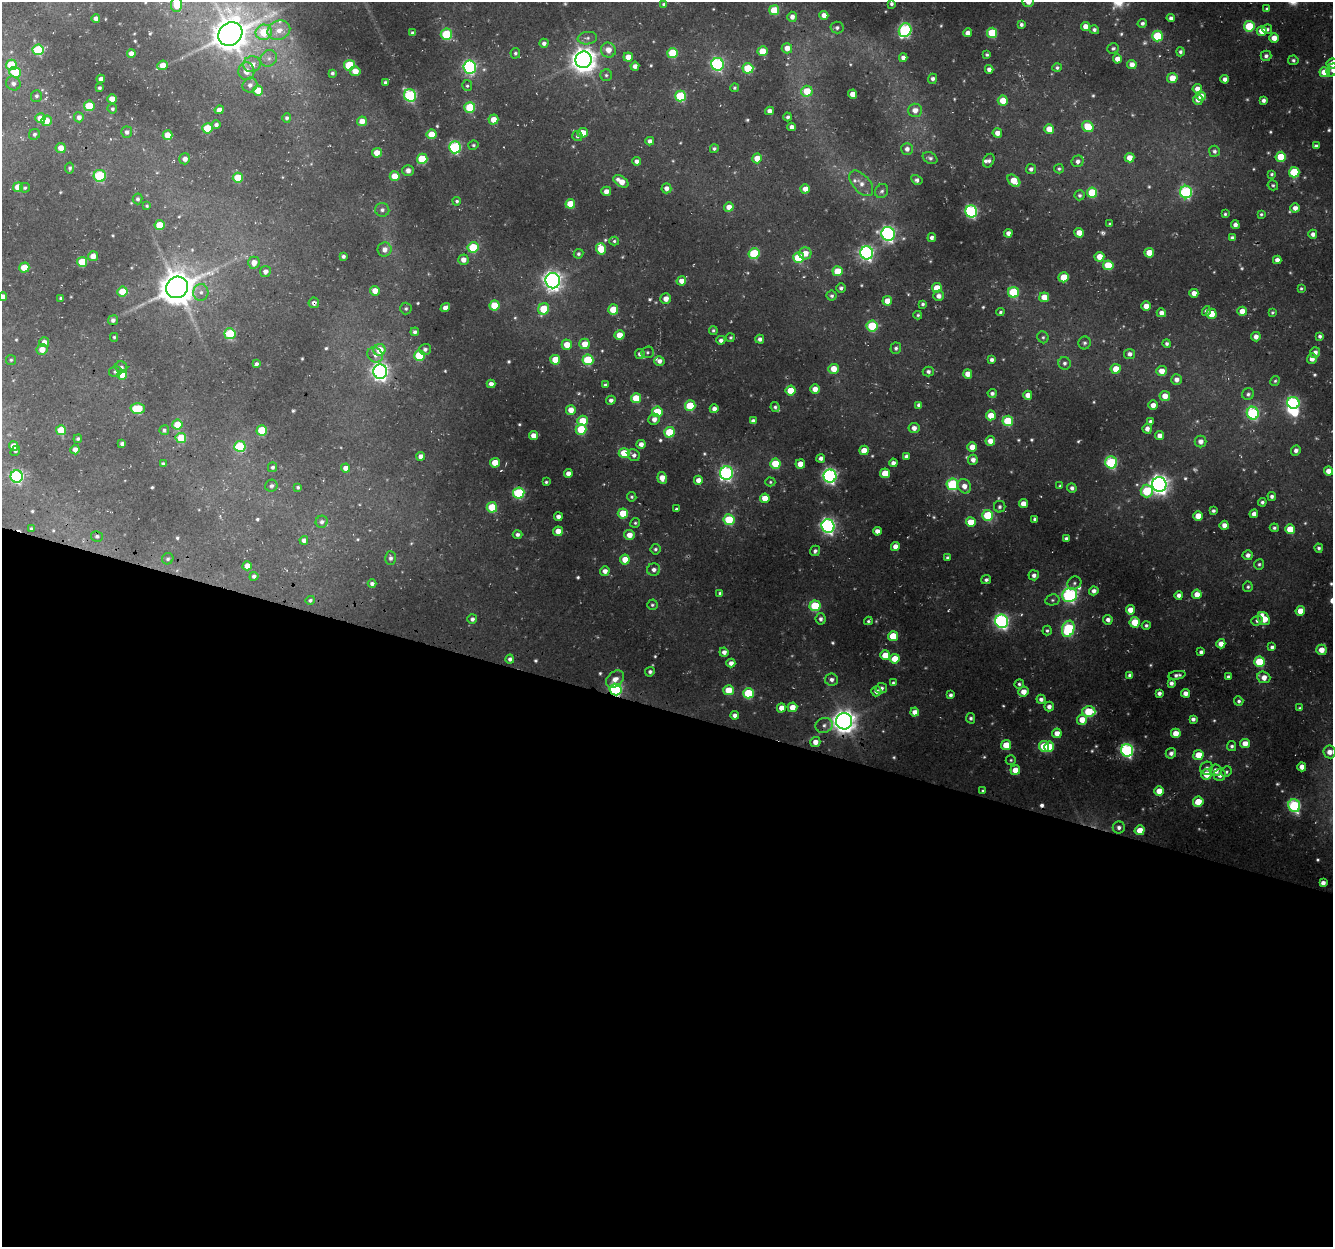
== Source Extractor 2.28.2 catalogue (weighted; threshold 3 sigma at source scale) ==
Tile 14 of 4 x 4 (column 2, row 4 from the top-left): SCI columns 1363-2693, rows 326-1570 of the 5380 x 5581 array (HDU 1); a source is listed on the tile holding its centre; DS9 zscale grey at full resolution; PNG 1335 x 1249 px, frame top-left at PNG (2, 2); each listed source drawn as its Kron ellipse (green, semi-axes under 4 px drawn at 4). Shown black and unused: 43% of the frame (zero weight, under 3 of 4 exposures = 4% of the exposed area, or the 3 px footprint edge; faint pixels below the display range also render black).
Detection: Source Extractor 2.28.2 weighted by HDU 2 'WHT'; one run over the whole footprint, this tile lists its part. Background 0.0434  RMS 0.0051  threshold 0.0228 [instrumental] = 3 sigma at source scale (4.5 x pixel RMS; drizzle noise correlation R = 1.50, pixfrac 1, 0.0396/0.0396 arcsec/px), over >= 5 px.
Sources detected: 606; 22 too faint to see at this stretch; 1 inside a brighter object's white glare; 2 cosmic-ray / hot-pixel residue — neither listed nor drawn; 3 inside a brighter listed object's ellipse — not listed separately; of the other 578, all 500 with FLUX_AUTO >= 0.804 (the completeness limit of this list) listed and drawn (78 fainter detections not listed), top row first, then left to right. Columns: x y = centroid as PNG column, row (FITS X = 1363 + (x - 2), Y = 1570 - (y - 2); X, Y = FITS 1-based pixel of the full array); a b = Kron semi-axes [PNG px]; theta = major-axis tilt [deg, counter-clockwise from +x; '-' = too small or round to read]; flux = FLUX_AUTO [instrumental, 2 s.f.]
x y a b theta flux
1028 2 5 5 - 4.6
177 4 7 5 87 12
664 4 4 3 - 1.3
891 4 3 3 - 1.3
1267 9 4 4 - 1.2
774 10 5 5 - 18
824 15 4 4 - 3.9
792 17 5 5 - 2.9
1171 18 4 4 - 1.8
96 19 4 4 - 2.5
1142 23 4 4 - 1.3
1021 24 4 4 - 1.4
1085 26 4 4 - 4.9
1249 26 5 5 - 28
837 28 6 6 - 1.3
1267 29 5 5 - 1.5
279 30 11 9 23 6.1
905 30 7 6 - 84
1094 30 5 4 - 1.5
1262 31 5 4 - 8.5
264 32 8 7 - 17
413 33 4 4 - 1.9
968 33 4 4 - 3.1
992 33 5 5 - 26
230 34 13 11 38 1300
446 34 5 5 - 31
1157 36 5 5 - 30
587 38 10 6 7 2
1274 38 5 4 - 5.8
544 43 5 4 - 1.9
787 48 5 5 - 4.6
1113 48 6 5 - 1
38 50 5 5 - 38
608 50 7 7 - 5.2
762 51 5 5 - 14
1180 52 4 4 - 1.4
131 53 4 4 - 3.5
515 53 5 5 - 1.1
673 53 5 5 - 26
987 55 4 4 - 1
1266 56 5 5 - 1.8
628 57 5 4 - 5.8
269 58 9 8 - 2.7
903 58 4 4 - 2.5
1117 59 4 4 - 4.9
583 60 8 8 - 590
1293 60 5 4 - 1.2
252 64 9 8 - 4.4
717 64 6 6 - 91
1332 64 6 5 - 4.8
11 65 5 5 - 21
163 65 5 4 - 7
349 65 5 5 - 29
1132 65 4 4 - 4.1
635 66 4 4 - 2.8
470 67 6 6 - 100
748 68 5 5 - 23
1057 68 4 4 - 1.1
989 69 4 4 - 2.6
1332 70 7 5 61 1.6
246 71 9 8 - 5.5
355 71 5 5 - 6.7
15 72 6 5 - 20
1325 72 5 5 - 10
332 73 3 3 - 1
606 75 6 6 - 1.1
1172 78 5 5 - 7.8
101 79 4 4 - 2.9
933 79 5 4 - 1.6
1225 79 4 4 - 3
385 82 4 4 - 1.3
13 83 7 6 - 2.3
250 85 8 7 - 2.9
467 86 5 5 - 1
100 88 3 3 - 0.9
735 88 4 4 - 0.93
1197 89 5 4 - 4
258 90 5 5 - 11
807 91 6 5 - 14
853 94 4 4 - 5.4
410 95 6 6 - 67
36 96 6 5 - 1.3
680 96 5 5 - 37
1201 96 5 5 - 4.6
112 99 4 4 - 6.6
1198 100 5 5 - 3.3
1263 100 4 4 - 2.1
1003 101 5 5 - 9.4
89 106 5 5 - 20
470 107 5 5 - 29
112 109 5 4 - 1.2
219 110 4 4 - 4.4
915 110 7 6 - 4.2
769 111 4 4 - 3
79 117 5 5 - 2.8
788 117 4 4 - 1.4
40 118 5 5 - 8.2
287 118 5 4 - 1.3
493 120 5 5 - 7.6
46 121 5 5 - 7.1
362 121 5 4 - 5.4
216 125 4 4 - 1.8
792 127 4 4 - 2.7
1088 127 6 5 - 16
207 128 5 5 - 18
1049 129 5 5 - 8.1
127 132 5 5 - 1.9
583 133 5 5 - 11
997 133 5 4 - 4.2
34 134 6 5 - 1.4
431 134 5 5 - 11
168 135 5 5 - 8.3
577 136 5 5 - 1
650 141 4 4 - 2.4
473 145 5 4 - 0.87
1316 146 4 4 - 1.7
455 147 6 6 - 70
61 148 5 5 - 5.9
714 149 4 4 - 1.1
907 149 6 6 - 2.7
1214 151 5 5 - 1.5
377 153 5 4 - 7.6
1281 157 5 5 - 18
757 158 5 5 - 8.6
930 158 8 5 -28 1.5
1129 158 5 4 - 6.4
185 159 6 5 - 3
422 159 5 5 - 29
636 161 4 4 - 2.1
989 161 7 5 63 1.7
1078 161 6 5 - 2.3
70 168 5 4 - 1.1
1031 169 5 5 - 1.9
1059 169 5 4 - 0.9
408 170 6 5 - 2.3
1294 172 5 5 - 29
1272 174 3 3 - 0.93
100 176 6 6 - 41
395 176 5 5 - 11
238 178 5 5 - 20
917 180 6 4 -29 1.6
621 181 8 5 -33 7.1
1014 181 7 5 -40 11
861 183 15 8 -48 4.5
1273 185 5 5 - 0.91
18 187 5 5 - 10
25 188 5 4 - 0.84
666 188 5 5 - 2.9
805 189 5 4 - 5.3
606 191 5 4 - 3.5
882 191 7 6 - 1.5
1186 192 6 6 - 71
1092 193 5 5 - 24
1079 195 5 5 - 1.2
138 199 5 5 - 1.4
457 201 4 4 - 1
570 204 5 5 - 13
147 206 4 4 - 0.8
729 207 5 4 - 5.1
1295 208 5 4 - 3.3
382 210 7 6 - 1.8
971 211 6 6 - 86
1225 214 4 3 - 0.97
1261 214 4 3 - 0.87
1110 224 3 3 - 0.92
159 225 5 5 - 17
1235 225 4 4 - 2.4
1008 233 4 4 - 2.8
1079 233 5 4 - 7.3
888 234 7 6 - 150
1313 234 4 4 - 2.6
932 237 4 4 - 1.8
1232 238 4 3 - 1.4
614 241 5 4 - 1
473 247 5 5 - 27
384 249 7 7 - 3.7
601 249 6 5 - 15
805 253 6 6 - 5.7
867 253 6 6 - 130
1149 253 5 5 - 9.6
579 254 5 4 - 1.2
754 254 5 5 - 36
93 256 5 5 - 5.4
343 256 4 4 - 1.4
1099 257 5 5 - 7.5
799 258 5 5 - 31
463 260 5 5 - 4
1277 260 4 4 - 3.2
82 262 5 5 - 20
254 263 6 5 - 5
1108 265 5 5 - 17
24 267 5 5 - 13
265 271 5 5 - 2.5
838 271 5 5 - 16
1064 277 5 5 - 14
553 281 7 7 - 290
681 281 4 4 - 4.3
177 287 11 10 - 1400
841 288 5 4 - 1.4
937 288 5 4 - 9.9
1301 288 4 3 - 0.81
122 291 5 5 - 14
375 291 5 5 - 6.1
201 292 8 7 - 2.7
1013 292 5 5 - 32
1194 293 4 4 - 4
3 296 4 4 - 2.7
832 296 5 5 - 1.4
939 296 5 5 - 3.2
1044 297 5 5 - 8
61 298 4 3 - 1.1
666 299 5 5 - 3.8
887 301 5 5 - 7.4
314 303 5 5 - 1.7
923 304 4 4 - 1.1
494 305 5 5 - 17
1146 306 5 4 - 6.1
445 308 5 4 - 3.7
406 309 6 6 - 1.2
544 309 6 5 - 22
613 310 5 5 - 16
1206 311 5 4 - 1.7
1242 311 4 4 - 6.6
1000 312 4 4 - 1
1272 312 4 4 - 0.82
1161 313 4 4 - 3.4
1211 314 5 5 - 13
918 315 4 4 - 0.84
113 320 5 5 - 1.8
872 326 5 5 - 31
713 330 4 4 - 0.95
415 332 4 4 - 1.5
230 334 5 5 - 38
619 335 5 4 - 7.9
1320 336 4 3 - 1.5
114 337 4 3 - 0.83
1043 337 6 5 - 1.1
1256 337 5 4 - 3.5
730 338 4 4 - 0.89
760 339 4 4 - 2
721 340 4 4 - 2
44 342 5 5 - 3.8
1085 343 6 6 - 1.3
585 344 5 5 - 7.8
1167 344 4 4 - 1.4
567 345 5 5 - 9
896 348 6 5 - 1.5
42 349 5 5 - 5.6
425 349 5 5 - 1.7
379 350 6 6 - 11
647 352 6 5 - 1.1
1315 352 5 5 - 2.9
640 354 5 5 - 1.9
1130 354 5 5 - 2.6
375 355 8 7 - 3
419 356 5 5 - 27
1312 359 5 5 - 3.7
11 360 5 5 - 0.81
555 360 5 5 - 12
588 360 5 5 - 31
992 360 4 4 - 1.7
659 361 5 4 - 2.7
1065 363 6 6 - 1.6
256 364 4 3 - 1.4
121 367 6 5 - 1.5
833 369 5 5 - 8.9
1116 369 5 5 - 8.8
1162 371 5 5 - 5.9
115 372 6 5 - 1.1
380 372 7 7 - 210
928 372 5 5 - 1.7
968 374 5 4 - 5.2
122 375 5 5 - 9.1
1176 379 5 5 - 3.1
1275 381 5 4 - 0.87
491 384 4 4 - 2.9
605 385 4 3 - 1.2
815 389 4 4 - 4.6
791 391 5 5 - 16
992 393 4 4 - 1.4
1248 394 6 5 - 1.5
1028 395 4 4 - 4.9
1165 396 5 5 - 6.1
636 398 5 5 - 16
611 400 4 4 - 2.2
1293 403 6 5 - 82
919 405 4 4 - 2.1
1153 405 5 4 - 4
690 406 5 5 - 25
775 407 5 4 - 1.2
138 408 7 5 2 20
714 409 4 4 - 3.4
571 410 5 5 - 6
657 412 5 5 - 23
1253 413 6 6 - 68
991 415 5 5 - 9.1
654 419 6 5 - 3.5
583 421 5 5 - 16
753 421 4 4 - 2.2
1008 421 5 5 - 24
1150 421 4 4 - 1.2
177 425 5 5 - 12
914 428 5 5 - 3.1
581 429 5 5 - 25
1147 429 5 4 - 2.9
61 430 5 5 - 18
164 430 5 5 - 1.2
262 430 5 5 - 26
669 432 5 5 - 24
533 435 4 4 - 5.8
1160 435 4 4 - 3.6
181 438 5 5 - 18
78 439 4 4 - 1.2
990 441 5 5 - 5.6
1201 442 6 6 - 2.9
122 444 4 4 - 1.7
641 444 4 4 - 3.3
13 446 5 4 - 5.1
240 446 6 5 - 35
972 447 5 4 - 6.4
75 450 5 4 - 3.1
864 450 5 4 - 8.3
1296 450 5 4 - 2.2
15 451 6 4 51 1.1
624 453 5 5 - 18
634 455 6 5 - 1.9
421 456 4 4 - 3.7
906 456 4 4 - 1.7
821 458 4 4 - 2.3
973 460 5 5 - 3.2
1111 462 6 6 - 58
495 463 5 5 - 11
893 463 4 4 - 2.6
163 464 4 3 - 1.3
775 464 5 5 - 19
800 464 5 4 - 6.3
273 467 5 4 - 1.4
346 468 4 4 - 4.2
1328 471 4 4 - 5
568 473 4 4 - 3.4
727 473 7 6 - 110
885 473 5 5 - 13
17 476 6 6 - 88
830 476 6 6 - 150
662 478 6 4 -82 6.8
698 480 4 4 - 4.4
546 482 3 3 - 0.88
770 482 5 4 - 0.81
952 484 6 6 - 46
1159 484 7 7 - 310
271 486 6 6 - 1.3
964 486 7 6 - 4.6
1060 486 4 3 - 0.91
298 487 4 4 - 0.96
1072 488 5 4 - 1.9
1147 491 6 6 - 28
519 493 5 5 - 50
1272 496 4 4 - 1.8
632 497 5 4 - 0.94
765 498 5 4 - 7
1262 502 4 4 - 1.3
1023 504 4 4 - 6.4
492 507 5 5 - 24
1000 507 6 5 - 1.4
676 509 4 3 - 1.1
1213 511 4 3 - 1.3
623 513 5 5 - 15
1254 514 4 4 - 3
988 515 5 5 - 29
1198 516 5 5 - 7.6
558 517 4 4 - 2.7
1035 519 4 3 - 1.3
729 520 5 5 - 26
322 522 6 6 - 1.8
971 522 5 5 - 11
635 523 5 4 - 0.85
1224 525 4 4 - 3.6
828 526 7 6 - 160
1274 528 4 4 - 1.2
31 529 3 3 - 0.89
1290 529 5 5 - 14
558 531 5 4 - 6.8
877 531 4 4 - 3.6
517 535 5 4 - 2
629 535 5 5 - 5.9
97 536 6 5 - 1.3
1066 538 4 3 - 1.2
304 540 4 4 - 2.2
895 546 4 4 - 3.8
1319 548 4 4 - 1.3
655 549 5 5 - 1.1
815 551 5 5 - 1.6
1248 555 5 5 - 2.6
947 557 4 3 - 1.1
390 558 7 5 -87 1.8
168 559 6 5 - 1.1
625 559 5 5 - 8.1
1259 564 5 5 - 0.99
247 566 4 4 - 5.1
654 570 6 6 - 2.4
605 571 4 4 - 3.4
1034 575 5 5 - 2.3
254 576 4 4 - 1.6
986 580 5 4 - 1.5
1074 583 7 6 - 1.4
372 584 4 4 - 1.9
1248 587 5 5 - 1
1094 591 5 4 - 2.6
720 593 4 3 - 1.4
1197 594 5 4 - 6.1
1070 595 7 7 - 110
1179 595 4 4 - 2.4
310 600 5 4 - 1.2
1052 600 7 5 14 1.2
652 605 5 5 - 1
815 606 5 5 - 32
1130 610 4 4 - 7
1300 611 5 4 - 8.7
1264 618 7 5 -56 12
472 619 5 5 - 1.9
821 619 6 5 - 1.7
1108 620 5 4 - 2.4
868 621 4 4 - 0.94
1002 621 7 6 - 130
1257 621 5 5 - 1.3
1135 622 5 5 - 15
1146 625 4 4 - 1.2
1068 629 8 6 70 54
1047 631 5 4 - 1.1
893 636 5 5 - 15
1221 644 4 4 - 4.5
1272 647 4 4 - 1.7
1321 650 5 5 - 6
724 652 4 4 - 2.7
1201 652 4 4 - 1.8
885 655 5 5 - 9.6
510 659 4 4 - 1.7
895 659 5 5 - 12
1259 662 5 5 - 24
731 663 4 4 - 3
650 672 5 4 - 1.4
1130 675 4 4 - 2.3
1177 675 8 4 8 2
1228 677 4 3 - 1.3
1264 677 6 5 - 5
615 679 10 7 42 4.6
831 679 6 6 - 2.5
893 683 4 4 - 0.87
1171 683 4 4 - 1.9
1019 684 5 5 - 1.2
881 688 6 5 - 2
616 689 6 6 - 89
729 690 5 5 - 15
876 691 5 5 - 2.5
1023 692 5 5 - 5.7
748 693 5 5 - 31
1159 693 4 4 - 2
1185 693 4 4 - 3.6
950 695 4 4 - 1.8
1041 699 4 4 - 2.2
1239 701 5 4 - 1.4
792 707 5 4 - 6.6
1049 707 5 4 - 2.7
781 708 4 4 - 5.6
1300 708 4 3 - 0.86
1089 711 7 5 -3 28
915 712 4 4 - 4.3
735 715 4 4 - 2.7
971 718 5 4 - 1.2
1193 719 4 4 - 1.9
1082 720 5 5 - 7.6
844 721 8 8 - 520
824 725 9 7 19 2.3
1057 733 5 4 - 5.1
1176 733 5 4 - 7.7
815 742 5 5 - 4.5
1245 743 5 4 - 5.9
1006 745 5 5 - 13
1044 746 5 5 - 19
1232 746 5 4 - 1.3
1049 747 5 4 - 14
1127 750 6 6 - 99
1329 752 6 6 - 4.6
1171 753 5 5 - 2.4
1198 755 5 5 - 10
1011 760 5 4 - 0.86
1302 767 4 4 - 4.3
1207 768 6 6 - 2.1
1015 770 5 4 - 7.4
1216 770 6 5 - 4.2
1226 772 5 5 - 1.1
1206 774 5 5 - 9.6
1220 775 6 6 - 3
983 791 4 3 - 0.86
1159 791 5 4 - 8.3
1198 802 5 5 - 12
1294 806 6 6 - 70
1119 827 6 6 - 2.1
1140 830 5 4 - 7.5
1323 883 4 4 - 3
Overlapping masked pixels (flux is a lower limit): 4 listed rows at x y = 314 303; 616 689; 844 721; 1140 830
Isophote crosses this tile's border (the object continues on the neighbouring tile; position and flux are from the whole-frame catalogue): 5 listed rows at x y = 1028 2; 177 4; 1332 64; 1332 70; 3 296